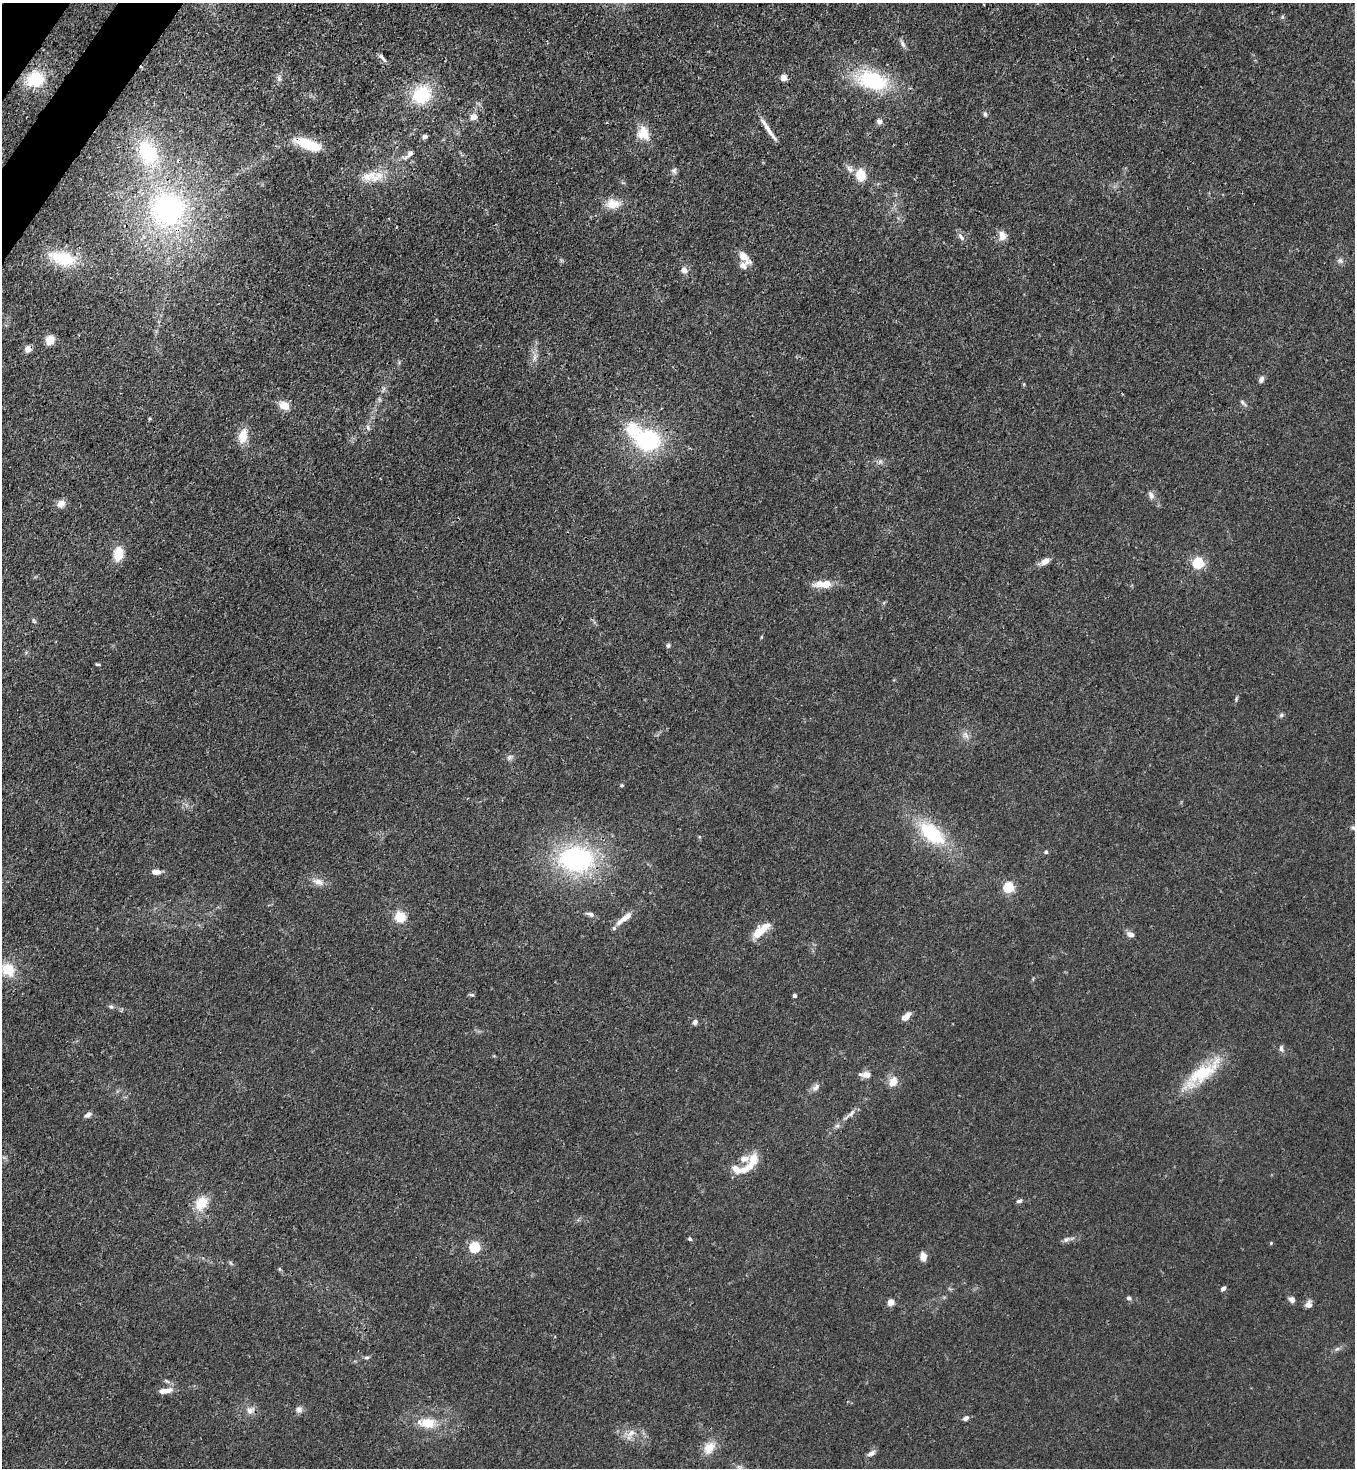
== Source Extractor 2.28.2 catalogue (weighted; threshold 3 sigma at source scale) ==
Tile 11 of 4 x 4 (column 3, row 3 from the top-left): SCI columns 2934-4286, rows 1525-2990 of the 6005 x 5983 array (HDU 1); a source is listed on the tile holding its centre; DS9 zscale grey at full resolution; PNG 1357 x 1470 px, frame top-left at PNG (2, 3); no overlay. Shown black and unused: <1% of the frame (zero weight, under 3 of 4 exposures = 7% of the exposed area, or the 3 px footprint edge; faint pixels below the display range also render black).
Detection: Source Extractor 2.28.2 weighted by HDU 2 'WHT'; one run over the whole footprint, this tile lists its part. Background 0.0192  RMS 0.0026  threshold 0.0117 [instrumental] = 3 sigma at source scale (4.5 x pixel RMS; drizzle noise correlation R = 1.50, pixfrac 1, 0.05/0.05 arcsec/px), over >= 5 px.
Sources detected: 107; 3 inside a brighter listed object's ellipse — not listed separately; the other 104 listed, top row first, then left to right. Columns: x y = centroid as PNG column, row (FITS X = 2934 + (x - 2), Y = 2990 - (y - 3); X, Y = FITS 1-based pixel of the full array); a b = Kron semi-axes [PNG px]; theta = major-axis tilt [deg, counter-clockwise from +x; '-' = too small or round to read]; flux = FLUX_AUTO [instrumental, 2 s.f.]
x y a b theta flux
903 44 11 5 -57 0.85
382 58 15 4 -51 0.81
784 77 5 4 - 3.3
279 78 10 5 -75 0.83
35 79 18 15 18 11
872 80 38 22 -15 21
422 95 20 18 38 14
985 114 7 5 -80 0.5
474 117 11 9 10 1.5
879 122 7 7 - 0.96
768 130 35 4 -55 2.5
643 133 18 16 -70 4.5
425 136 6 5 - 0.68
308 144 29 11 -20 8.8
148 153 33 22 -68 20
409 154 20 7 37 1.6
850 169 13 6 -47 1.2
674 171 8 7 - 0.78
861 175 7 6 - 10
374 177 27 17 16 5.7
613 204 20 13 0 3.7
167 209 39 38 - 52
1002 236 11 9 -87 2.2
961 237 13 5 -48 0.89
744 256 13 8 -44 3.1
63 258 34 16 -15 11
1340 261 9 7 -52 0.82
684 270 9 8 - 1.2
50 340 10 9 - 2.8
28 349 8 8 - 1.5
535 356 7 5 47 0.81
1261 380 8 6 63 0.94
1243 403 13 4 -43 0.65
284 405 13 10 -23 2.8
368 427 8 5 -64 0.62
633 429 6 6 - 27
243 436 16 10 81 4.1
648 440 29 22 -14 25
1151 495 11 7 -65 1.1
61 504 10 8 22 1.9
118 554 13 9 81 5.7
1045 561 12 7 31 1.8
1198 563 5 5 - 30
823 584 24 8 3 4.1
34 621 8 3 -60 0.37
668 645 6 5 - 0.48
97 664 6 3 -12 0.32
1236 699 6 4 51 0.36
1281 715 6 5 - 0.49
966 735 13 3 -62 0.72
510 757 8 6 53 0.78
621 785 5 4 - 0.34
1353 828 7 5 -42 0.49
932 833 31 16 -39 17
1046 852 5 5 - 0.41
576 859 37 26 -1 41
156 872 8 5 -4 2
319 882 15 8 -15 2
1009 887 5 5 - 23
590 914 11 5 -17 0.93
400 917 11 11 - 4.6
625 918 25 7 37 3.1
761 931 24 9 42 5.2
1131 934 10 6 -27 1.2
8 969 17 14 -43 5.6
471 995 8 4 -5 0.44
794 995 4 3 - 0.79
111 1007 8 5 -13 0.58
906 1016 10 6 41 2.4
695 1022 7 6 - 0.8
1281 1048 9 5 -79 0.75
1202 1074 53 15 36 13
865 1075 16 7 -5 1.8
893 1082 12 8 62 2.8
815 1087 13 7 46 1.2
851 1113 14 6 48 1.2
88 1115 8 6 33 1
749 1166 36 10 61 5.6
736 1169 16 9 -38 2.4
1019 1201 7 5 18 0.67
201 1203 21 15 54 4.9
690 1239 5 5 - 0.43
1066 1239 10 6 31 0.85
1271 1243 5 4 - 0.26
475 1247 5 5 - 25
923 1256 7 5 -78 2.9
231 1263 6 4 -70 0.37
279 1269 6 4 -89 0.32
1223 1288 6 4 42 0.7
1129 1298 6 5 - 0.58
1292 1299 8 7 - 1
891 1302 5 4 - 4
1308 1304 9 8 - 1.3
1337 1349 7 4 43 0.58
367 1357 8 4 1 0.49
165 1391 18 6 9 2.3
250 1410 12 9 33 1.7
299 1410 9 8 - 1.1
966 1418 6 5 - 0.99
427 1423 19 11 -6 5.9
631 1433 11 7 29 1.7
709 1448 18 12 54 3.7
871 1453 10 6 28 1.1
739 1467 10 4 0 0.66
Overlapping masked pixels (flux is a lower limit): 4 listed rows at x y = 768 130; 308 144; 167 209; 28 349